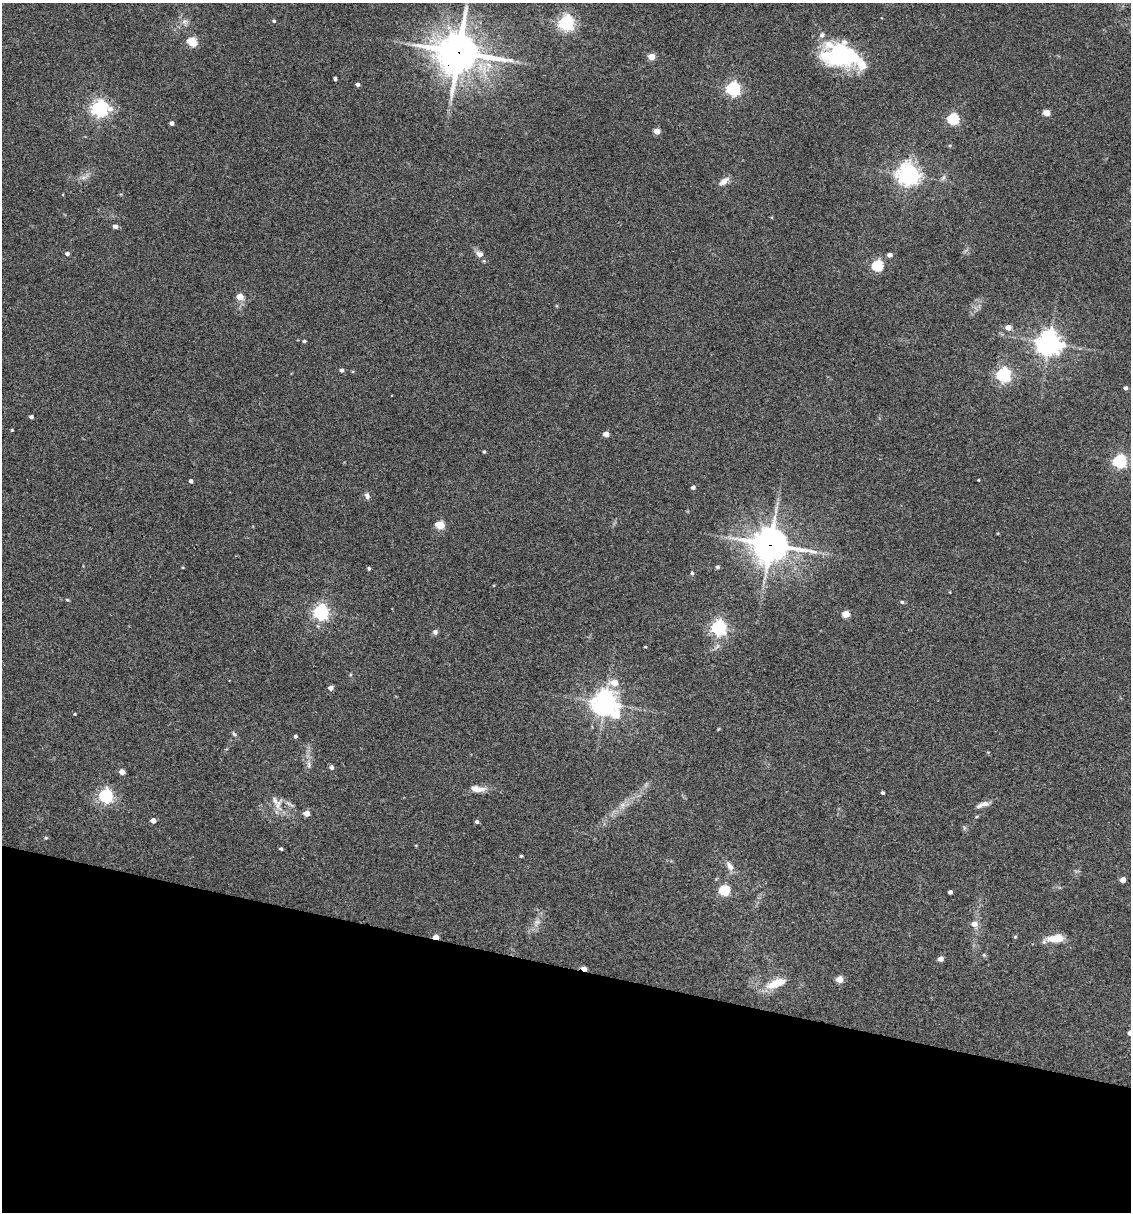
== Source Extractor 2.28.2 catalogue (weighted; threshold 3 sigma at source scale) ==
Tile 15 of 4 x 4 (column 3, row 4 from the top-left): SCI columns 2492-3620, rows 3-1212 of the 4864 x 4846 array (HDU 1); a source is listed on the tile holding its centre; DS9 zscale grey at full resolution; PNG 1133 x 1214 px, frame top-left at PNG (2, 3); no overlay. Shown black and unused: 20% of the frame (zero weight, under 3 of 4 exposures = <1% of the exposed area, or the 3 px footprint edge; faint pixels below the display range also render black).
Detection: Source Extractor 2.28.2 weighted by HDU 2 'WHT'; one run over the whole footprint, this tile lists its part. Background 0.127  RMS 0.0075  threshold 0.0338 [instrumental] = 3 sigma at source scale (4.5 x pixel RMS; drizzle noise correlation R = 1.50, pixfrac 1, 0.05/0.05 arcsec/px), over >= 5 px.
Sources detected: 90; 1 inside a brighter object's white glare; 1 cosmic-ray / hot-pixel residue — not listed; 3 inside a brighter listed object's ellipse — not listed separately; the other 85 listed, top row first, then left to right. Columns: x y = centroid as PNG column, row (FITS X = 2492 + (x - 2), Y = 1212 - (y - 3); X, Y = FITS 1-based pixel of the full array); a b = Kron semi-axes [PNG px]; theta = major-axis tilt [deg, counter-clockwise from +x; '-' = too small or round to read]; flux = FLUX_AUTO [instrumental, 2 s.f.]
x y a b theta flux
274 21 4 3 - 1.2
566 23 6 6 - 220
822 35 7 6 - 2.4
192 42 5 5 - 39
459 52 14 13 - 2200
848 55 36 21 16 59
652 57 5 4 - 14
335 78 4 3 - 1.4
358 84 4 4 - 1.7
733 89 6 5 - 170
100 108 7 6 - 260
1047 113 5 4 - 13
953 119 5 5 - 79
172 123 4 4 - 2.5
657 131 4 4 - 10
950 145 5 3 - 0.76
908 175 7 7 - 510
943 178 9 4 54 1.8
724 181 12 6 40 5.1
115 226 5 5 - 2.6
67 254 4 4 - 2.1
480 254 10 8 -23 3.6
890 255 4 4 - 4.1
877 266 5 5 - 64
240 297 5 4 - 12
1008 327 5 4 - 8.1
304 341 4 4 - 1
1049 343 8 8 - 640
342 370 4 4 - 1.7
1003 375 6 6 - 170
1126 388 4 4 - 2
31 417 4 3 - 1.9
12 430 3 3 - 0.72
606 434 4 4 - 7.1
484 452 3 3 - 0.9
1120 461 6 5 - 140
979 480 3 2 - 0.54
191 481 4 3 - 1.9
693 487 4 4 - 2.5
367 496 8 6 -59 2.4
440 525 5 4 - 30
770 544 13 11 -11 1300
717 567 4 4 - 1.6
369 568 4 4 - 1.1
692 573 4 4 - 0.98
67 600 5 3 - 0.72
902 602 4 4 - 0.97
321 612 6 6 - 220
846 614 5 4 - 16
719 628 6 6 - 220
435 632 6 6 - 2.3
614 683 5 5 - 12
331 688 4 4 - 4.1
605 703 8 8 - 630
75 714 4 3 - 0.61
616 714 7 6 - 18
234 734 8 4 -53 1.3
295 736 4 4 - 1.7
309 765 10 4 -90 2.4
331 767 5 5 - 2.3
122 772 4 4 - 5.9
477 789 19 8 -7 6.4
883 793 3 3 - 1.2
106 796 6 6 - 150
983 804 19 6 20 4.3
278 805 20 10 79 7.5
623 805 7 6 - 2.6
307 813 5 4 - 10
153 821 4 4 - 5.2
477 822 4 4 - 1.8
46 838 5 3 - 0.77
281 849 4 3 - 1.2
521 856 3 3 - 0.87
730 866 13 7 -58 4.3
1123 880 4 4 - 6.2
724 890 5 5 - 59
950 892 4 4 - 2.5
537 922 8 6 -43 2.3
974 924 6 6 - 5.4
436 937 4 3 - 10
1015 937 5 3 - 0.68
1056 938 21 8 4 12
940 959 4 4 - 5.4
839 979 5 4 - 14
777 983 29 10 21 15
Overlapping masked pixels (flux is a lower limit): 4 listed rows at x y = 459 52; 100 108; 770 544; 436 937